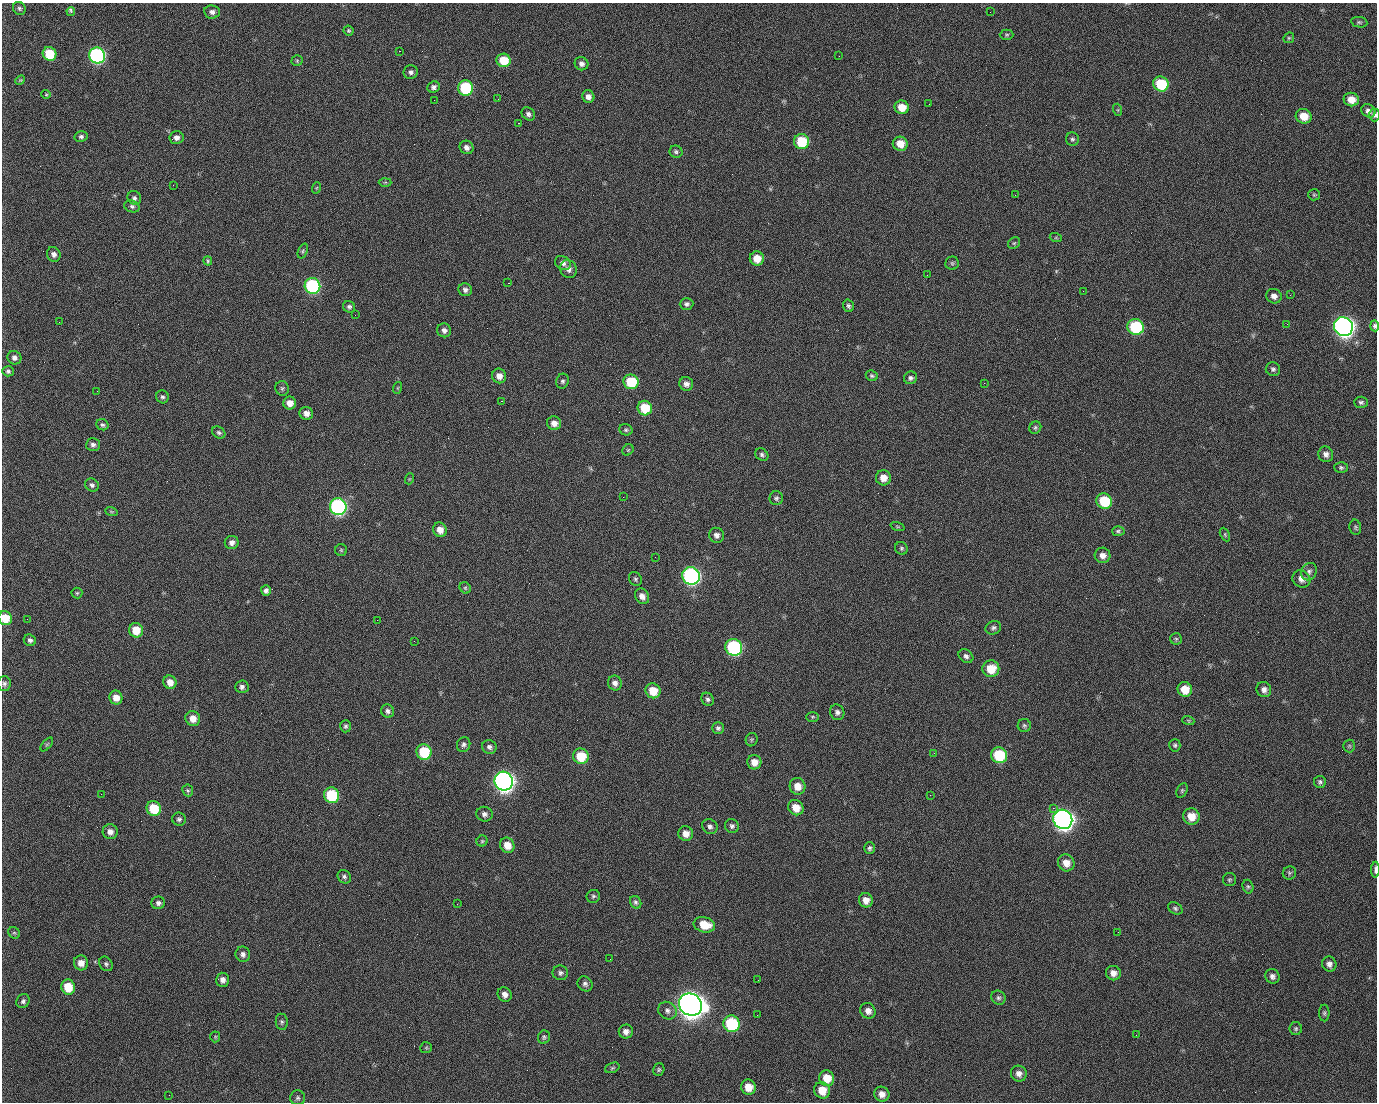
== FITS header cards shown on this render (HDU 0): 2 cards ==
NAXIS1  =                 1375 / length of data axis 1
NAXIS2  =                 1100 / length of data axis 2

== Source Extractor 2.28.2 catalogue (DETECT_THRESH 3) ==
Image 1375 x 1100 px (HDU 0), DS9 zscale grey, 1 PNG px = 1 image px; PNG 1379 x 1104 px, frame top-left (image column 1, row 1100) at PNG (2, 3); each listed source drawn as its Kron ellipse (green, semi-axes under 4 px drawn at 4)
Background 1500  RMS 31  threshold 94.3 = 3 sigma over >= 5 px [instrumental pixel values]
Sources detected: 242; all 242 listed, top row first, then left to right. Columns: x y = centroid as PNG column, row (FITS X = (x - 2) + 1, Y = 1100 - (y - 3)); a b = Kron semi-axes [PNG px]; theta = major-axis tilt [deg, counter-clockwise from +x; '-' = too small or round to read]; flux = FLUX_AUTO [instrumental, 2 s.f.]
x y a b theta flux
19 8 7 6 - 4.7e+03
71 11 4 3 - 6.7e+03
212 12 8 6 -7 8.7e+03
990 12 2 2 - 1.7e+03
1359 22 8 5 -9 4.0e+03
349 31 5 4 - 3.3e+03
1007 35 7 5 2 3.5e+03
1289 38 6 5 - 3.0e+03
399 51 2 2 - 2.4e+04
50 54 7 6 - 7.1e+04
97 56 8 7 - 4.8e+05
839 56 2 2 - 8.8e+02
504 60 7 6 - 5.5e+04
297 61 5 5 - 3.3e+03
581 64 7 6 - 8.4e+03
411 72 7 7 - 6.6e+03
20 80 5 4 - 2.4e+03
1161 84 8 7 - 9.9e+04
433 87 6 5 - 6.4e+03
466 88 7 7 - 1.7e+05
46 94 4 4 - 2.3e+03
588 97 6 6 - 1.1e+04
498 99 2 2 - 1.4e+03
434 100 2 2 - 4.2e+03
1351 100 7 6 - 2.5e+04
929 104 2 2 - 7.7e+02
902 107 7 6 - 3.4e+04
1118 110 6 4 -72 2.6e+03
1368 111 7 6 - 1.0e+04
528 114 7 6 - 6.7e+03
1375 115 6 5 - 5.2e+03
1304 116 8 7 - 3.4e+04
518 123 2 2 - 3.7e+04
81 137 6 5 - 5.4e+03
176 138 7 6 - 9.5e+03
1072 139 7 6 - 4.8e+03
802 142 7 7 - 8.9e+04
900 144 7 7 - 3.0e+04
467 147 7 6 - 9.7e+03
676 152 6 6 - 4.6e+03
385 182 6 4 1 2.5e+03
173 185 3 2 - 1.8e+03
316 188 6 3 70 2.2e+03
1015 195 2 2 - 7.2e+03
1314 195 6 5 - 3.3e+03
134 198 7 6 - 6.4e+03
132 206 8 6 -20 5.2e+03
1056 238 6 4 -18 2.5e+03
1014 243 6 5 - 3.4e+03
303 251 8 4 69 3.4e+03
54 254 7 6 - 8.8e+03
757 258 7 7 - 3.2e+04
208 261 4 4 - 2.9e+03
563 263 8 6 -34 8.6e+03
952 263 7 6 - 3.8e+03
568 269 9 8 - 1.2e+04
927 275 2 2 - 8.4e+02
508 283 2 2 - 5.7e+04
312 286 8 7 - 3.0e+05
465 290 7 6 - 7.4e+03
1083 291 2 2 - 3.7e+03
1290 295 3 2 - 2.6e+03
1274 296 8 7 - 1.1e+04
687 304 7 6 - 5.9e+03
848 306 6 5 - 5.0e+03
349 307 6 5 - 5.1e+03
355 315 2 2 - 1.1e+03
59 322 3 2 - 1.6e+03
1287 324 2 2 - 1.5e+03
1375 326 5 4 - 4.9e+03
1136 327 8 8 - 1.7e+05
1343 327 10 9 - 1.4e+06
444 330 7 7 - 9.6e+03
14 358 7 6 - 8.5e+03
1273 369 7 7 - 5.5e+03
8 371 6 5 - 5.2e+03
499 376 7 7 - 1.5e+04
872 376 6 5 - 4.1e+03
910 378 7 6 - 6.3e+03
562 381 7 6 - 5.5e+03
631 382 7 7 - 8.8e+04
984 383 2 2 - 1.6e+04
686 384 7 7 - 1.0e+04
282 388 7 6 - 4.8e+03
397 388 6 4 70 2.0e+03
97 391 2 2 - 1.4e+03
162 397 6 6 - 4.9e+03
501 401 3 2 - 5.8e+04
1361 402 7 5 -1 5.4e+03
290 403 6 6 - 1.8e+04
645 408 7 7 - 6.6e+04
306 413 7 6 - 1.4e+04
554 423 7 6 - 1.4e+04
102 425 6 5 - 4.7e+03
1035 428 6 5 - 3.9e+03
626 430 7 5 -23 4.2e+03
219 433 7 5 -32 4.7e+03
93 445 7 6 - 7.4e+03
628 450 6 5 - 2.8e+03
1326 454 8 7 - 9.9e+03
762 455 7 5 -38 5.2e+03
1341 467 6 5 - 4.5e+03
883 478 7 7 - 2.1e+04
409 479 5 3 - 2.2e+03
92 485 7 6 - 5.6e+03
623 497 2 2 - 3.3e+03
776 498 7 6 - 5.1e+03
1104 501 8 7 - 8.6e+04
338 507 8 8 - 5.4e+05
111 511 6 4 -20 2.7e+03
897 527 7 3 -19 2.6e+03
1355 527 7 6 - 4.1e+03
440 530 7 6 - 2.0e+04
1118 531 6 5 - 4.1e+03
1225 534 7 4 -64 3.0e+03
716 535 7 7 - 8.9e+03
232 542 7 6 - 1.0e+04
901 548 7 6 - 4.3e+03
341 550 6 6 - 3.0e+03
1103 555 8 7 - 1.3e+04
655 557 2 2 - 8.6e+02
1309 572 9 7 59 7.7e+03
691 576 9 8 - 6.4e+05
635 579 7 6 - 4.5e+03
1301 579 9 8 - 1.3e+04
465 588 6 5 - 3.6e+03
266 591 5 5 - 6.8e+03
77 593 5 5 - 3.1e+03
642 596 8 6 -54 1.3e+04
5 618 7 6 - 4.1e+04
27 619 3 2 - 1.7e+03
377 620 2 2 - 1.3e+04
993 628 8 6 26 5.8e+03
136 630 7 7 - 3.9e+04
1176 639 6 6 - 3.7e+03
30 640 6 5 - 6.3e+03
414 641 2 2 - 9.4e+02
734 647 9 8 - 3.0e+05
966 656 8 6 -39 7.0e+03
991 669 8 8 - 4.4e+04
170 682 7 6 - 1.8e+04
615 683 7 7 - 1.0e+04
4 684 7 6 - 5.9e+03
242 687 6 6 - 6.7e+03
1185 689 7 7 - 3.5e+04
1264 690 8 7 - 1.0e+04
653 691 8 7 - 4.2e+04
116 698 7 6 - 1.9e+04
708 699 7 6 - 5.7e+03
388 711 7 6 - 7.2e+03
837 712 8 7 - 7.6e+03
813 717 6 5 - 3.1e+03
193 718 7 7 - 2.1e+04
1188 720 6 4 -19 2.5e+03
1024 725 6 6 - 4.4e+03
345 726 6 5 - 4.5e+03
718 728 6 5 - 5.4e+03
752 740 7 6 - 3.7e+03
47 744 8 4 48 3.1e+03
464 745 7 6 - 6.3e+03
1175 745 6 5 - 4.3e+03
1349 746 6 6 - 3.7e+03
489 747 7 6 - 6.9e+03
424 752 8 7 - 9.2e+04
934 753 3 3 - 2.3e+03
999 755 8 7 - 1.1e+05
581 756 8 7 - 6.8e+04
754 762 7 7 - 2.0e+04
504 781 9 9 - 1.4e+06
1320 782 6 6 - 5.0e+03
798 786 8 8 - 2.3e+04
188 790 6 5 - 3.5e+03
1182 790 8 5 65 3.8e+03
101 794 3 2 - 2.7e+03
332 795 8 7 - 1.3e+05
930 795 2 2 - 8.8e+03
154 808 7 7 - 6.9e+04
796 808 8 7 - 2.8e+04
1053 808 2 2 - 1.8e+04
484 814 8 7 - 8.2e+03
1191 816 8 8 - 3.0e+04
179 819 7 6 - 5.5e+03
1063 819 10 9 - 1.4e+06
710 826 8 7 - 7.3e+03
732 826 7 6 - 5.9e+03
110 832 7 7 - 1.3e+04
686 834 7 7 - 1.9e+04
482 841 5 5 - 3.4e+03
507 845 8 7 - 2.5e+04
870 848 6 5 - 4.9e+03
1066 863 9 8 - 2.2e+04
1375 870 8 3 88 7.3e+03
1289 873 7 6 - 4.1e+03
344 877 7 6 - 5.5e+03
1229 880 6 6 - 3.9e+03
1248 887 7 5 -74 3.8e+03
593 896 7 6 - 4.7e+03
866 900 7 7 - 1.7e+04
636 902 6 5 - 5.1e+03
158 903 7 6 - 6.8e+03
457 904 3 2 - 1.8e+03
1175 908 8 5 -30 4.9e+03
704 925 11 7 -13 4.0e+04
1118 932 2 2 - 2.8e+03
14 933 6 5 - 3.6e+03
243 954 8 7 - 8.4e+03
610 959 2 2 - 2.7e+03
81 963 7 7 - 1.7e+04
106 964 8 6 -54 5.0e+03
1329 964 8 7 - 1.0e+04
560 973 8 7 - 6.3e+03
1113 973 7 7 - 1.3e+04
1272 976 7 7 - 8.6e+03
223 980 7 6 - 9.4e+03
758 980 2 2 - 2.0e+03
585 984 8 7 - 7.3e+03
68 987 7 7 - 5.6e+04
505 995 7 7 - 1.1e+04
998 998 7 6 - 5.8e+03
23 1001 7 6 - 6.3e+03
690 1004 12 10 -33 3.1e+06
667 1011 10 8 -38 9.8e+03
868 1011 8 7 - 1.2e+04
1324 1013 8 5 -90 4.0e+03
757 1015 2 2 - 1.5e+03
282 1022 8 6 -82 5.0e+03
732 1024 8 8 - 1.8e+05
1296 1029 6 6 - 4.1e+03
626 1032 7 7 - 1.1e+04
1136 1035 2 2 - 8.6e+02
215 1037 5 5 - 2.7e+03
544 1037 7 6 - 4.3e+03
426 1048 6 5 - 2.8e+03
612 1068 7 5 20 3.6e+03
659 1070 6 5 - 3.5e+03
1019 1074 8 7 - 1.1e+04
827 1078 8 7 - 3.3e+04
748 1087 7 7 - 2.8e+04
822 1090 8 8 - 3.4e+04
882 1094 8 7 - 1.4e+04
169 1095 2 2 - 5.9e+03
298 1098 7 7 - 5.2e+03
At the frame edge (FLAGS 8, measured only in part): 4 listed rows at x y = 1375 115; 1375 326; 5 618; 1375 870